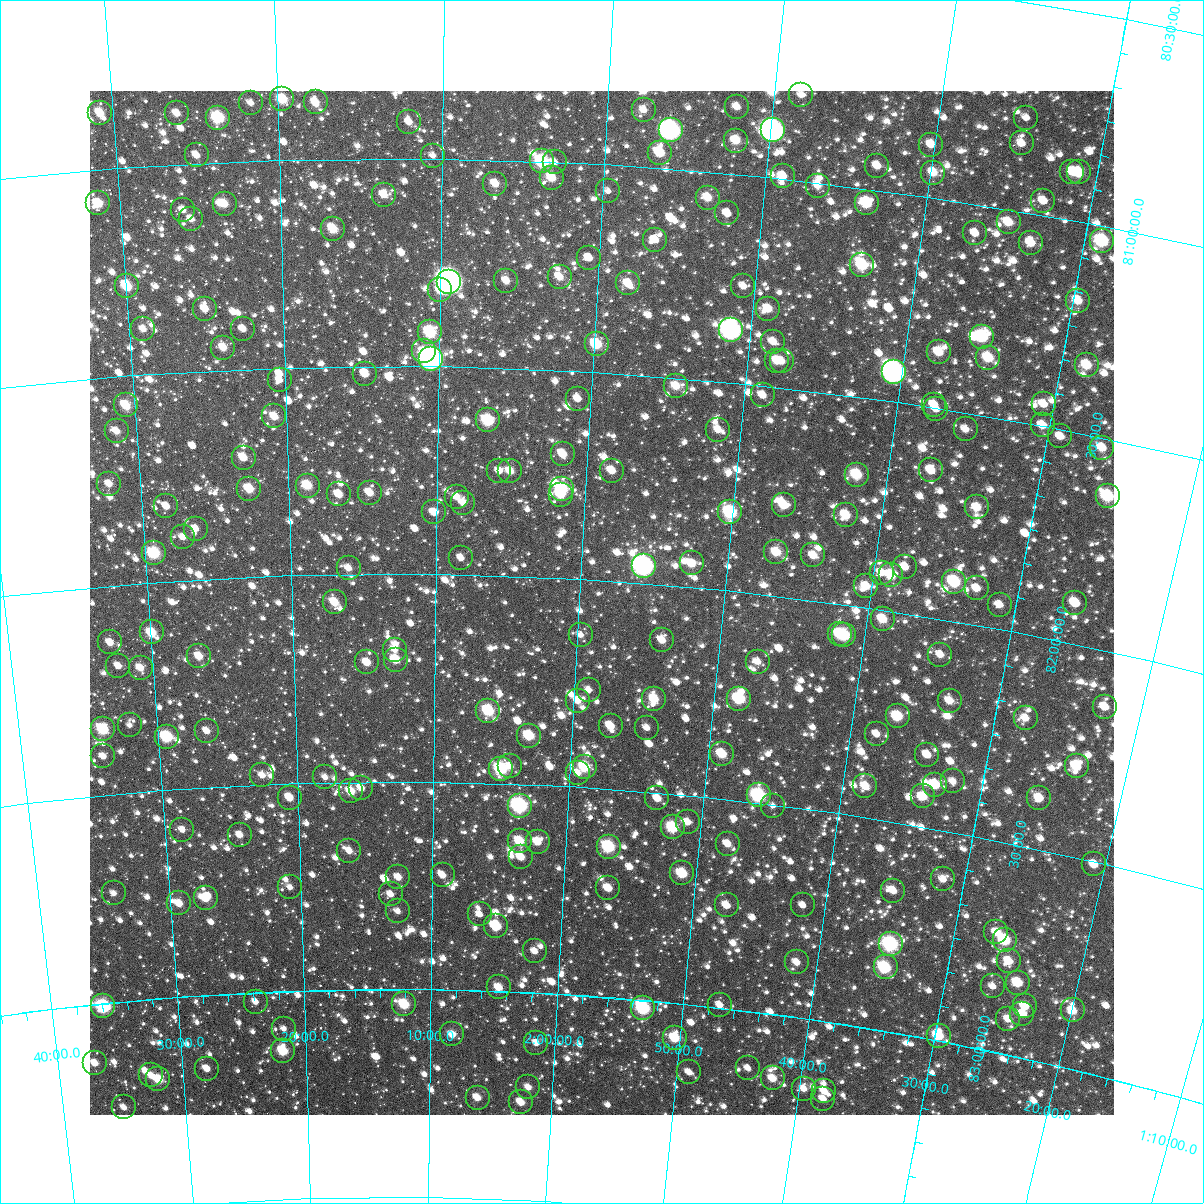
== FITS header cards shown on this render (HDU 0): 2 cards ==
NAXIS1  =                 1024
NAXIS2  =                 1024

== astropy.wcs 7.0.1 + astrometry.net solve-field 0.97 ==
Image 1024 x 1024 px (HDU 0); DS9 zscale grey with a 90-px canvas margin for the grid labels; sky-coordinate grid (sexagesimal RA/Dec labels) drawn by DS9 from the SOLVED WCS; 251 Tycho-2 reference stars matched to detected sources circled (green)
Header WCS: RA---TAN-SIP/DEC--TAN-SIP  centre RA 01:58:26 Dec +82:03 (29.61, +82.05 deg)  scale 8.67 arcsec/px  FOV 147.9' x 147.9'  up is +176 deg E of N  parity flipped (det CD > 0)
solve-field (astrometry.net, Tycho-2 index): VERIFIED the header's WCS against the Tycho-2 star catalogue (verified at 6 index scales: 12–251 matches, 0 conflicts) and refined it, rather than solving blind
Solved WCS: RA---TAN-SIP/DEC--TAN-SIP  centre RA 01:58:27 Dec +82:03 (29.61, +82.05 deg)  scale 8.66 arcsec/px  FOV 147.9' x 147.9'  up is +176 deg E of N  parity flipped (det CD > 0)
The solver's refit moves the header's centre by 0.93 arcsec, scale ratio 1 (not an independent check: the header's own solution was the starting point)
Tycho-2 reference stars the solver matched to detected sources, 251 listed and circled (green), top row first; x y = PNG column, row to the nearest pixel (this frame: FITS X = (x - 90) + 1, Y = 1024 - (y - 91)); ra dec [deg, ICRS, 3 dp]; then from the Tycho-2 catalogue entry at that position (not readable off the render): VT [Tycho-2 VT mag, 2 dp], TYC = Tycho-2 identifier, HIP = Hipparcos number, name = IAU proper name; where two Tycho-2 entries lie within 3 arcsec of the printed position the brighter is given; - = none
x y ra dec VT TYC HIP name
801 95 27.099 +80.795 11.60 4506-1105-1 - -
282 99 34.920 +80.854 10.06 4507-543-1 - -
316 102 34.419 +80.864 10.81 4507-652-1 - -
251 103 35.403 +80.861 11.41 4507-627-1 - -
737 107 28.042 +80.839 11.25 4506-1307-1 - -
644 110 29.442 +80.863 11.59 4506-1371-1 - -
100 113 37.694 +80.864 10.60 4507-683-1 - -
177 113 36.531 +80.877 10.95 4507-357-1 - -
218 118 35.906 +80.893 9.11 4507-436-1 - -
1026 118 23.699 +80.777 11.98 4506-1062-1 - -
409 122 33.001 +80.913 11.66 4507-387-1 - -
671 130 29.012 +80.908 7.24 4506-807-1 9014 -
773 130 27.471 +80.886 7.12 4506-1383-1 8519 -
736 141 28.012 +80.920 10.66 4506-1033-1 - -
1022 143 23.702 +80.839 11.54 4506-1182-1 - -
931 145 25.054 +80.875 11.76 4506-1465-1 - -
660 153 29.154 +80.964 10.06 4506-1137-1 - -
197 155 36.263 +80.981 11.35 4507-283-1 - -
433 156 32.632 +80.993 12.17 4507-342-1 - -
542 161 30.952 +81.000 9.00 4507-405-1 9633 -
555 162 30.760 +81.001 11.99 4507-392-1 - -
877 166 25.824 +80.943 11.15 4506-1090-1 - -
1072 172 22.874 +80.885 10.69 4506-902-1 - -
1079 172 22.775 +80.883 10.66 4506-1301-1 - -
933 173 24.962 +80.941 10.89 4506-1457-1 - -
783 176 27.242 +80.994 10.94 4506-767-1 - -
552 178 30.794 +81.039 10.45 4507-453-1 - -
495 184 31.662 +81.058 10.99 4507-328-1 - -
818 186 26.692 +81.008 11.97 4506-1277-1 - -
608 191 29.915 +81.064 12.29 4506-584-1 - -
384 195 33.390 +81.088 11.34 4507-332-1 - -
708 198 28.364 +81.062 10.65 4506-1467-1 - -
1043 201 23.228 +80.967 11.52 4506-1419-1 - -
98 203 37.826 +81.081 10.09 4507-702-1 - -
867 203 25.914 +81.035 9.68 4506-1115-1 - -
225 204 35.868 +81.100 10.73 4507-580-1 - -
183 210 36.515 +81.110 11.49 4507-325-1 - -
727 213 28.039 +81.096 11.14 4506-882-1 - -
191 219 36.398 +81.133 12.00 4507-610-1 - -
1009 222 23.700 +81.031 10.67 4506-1188-1 - -
333 229 34.184 +81.169 10.30 4507-500-1 - -
975 233 24.185 +81.070 11.34 4506-855-1 - -
655 240 29.131 +81.174 11.27 4506-813-1 - -
1102 241 22.230 +81.035 8.94 4506-649-1 - -
1031 243 23.308 +81.071 10.77 4506-830-1 - -
589 258 30.152 +81.227 11.80 4507-590-1 - -
862 265 25.858 +81.184 9.54 4506-983-1 - -
560 277 30.601 +81.276 11.28 4507-257-1 - -
506 281 31.444 +81.291 11.40 4507-108-1 - -
449 282 32.355 +81.296 6.05 4507-1528-1 10054 -
628 283 29.509 +81.283 11.07 4506-1443-1 - -
127 286 37.477 +81.284 9.76 4507-247-1 - -
743 286 27.686 +81.267 12.38 4506-822-1 - -
440 290 32.492 +81.317 10.72 4507-468-1 - -
1078 301 22.419 +81.188 10.58 4506-498-1 - -
205 309 36.259 +81.351 11.05 4507-413-1 - -
768 309 27.254 +81.315 10.75 4506-1335-1 - -
143 329 37.263 +81.390 11.43 4507-583-1 - -
243 329 35.660 +81.403 11.43 4507-306-1 - -
731 330 27.810 +81.375 7.42 4506-947-1 8624 -
430 332 32.647 +81.418 9.24 4507-784-1 - -
982 337 23.817 +81.313 9.16 4506-420-1 7388 -
773 342 27.121 +81.393 11.12 4506-1328-1 - -
597 344 29.955 +81.433 9.73 4506-1122-1 - -
223 348 35.992 +81.446 11.26 4507-280-1 - -
424 351 32.744 +81.464 10.80 4507-851-1 - -
939 352 24.460 +81.366 10.54 4506-1011-1 - -
988 358 23.665 +81.360 10.00 4506-463-1 - -
431 359 32.625 +81.482 6.99 4507-1043-1 10144 -
777 361 27.027 +81.437 11.08 4506-1077-1 - -
782 361 26.951 +81.437 11.56 4506-1291-1 - -
1087 365 22.093 +81.336 10.19 4506-32-1 - -
894 372 25.132 +81.430 7.13 4506-888-1 7813 -
365 374 33.703 +81.519 10.88 4507-950-1 - -
280 380 35.098 +81.529 12.07 4507-923-1 10908 -
676 386 28.622 +81.521 10.73 4506-885-1 - -
763 395 27.195 +81.523 11.31 4506-867-1 - -
578 399 30.208 +81.567 11.46 4507-819-1 - -
1044 404 22.656 +81.447 11.27 4506-201-1 - -
126 405 37.638 +81.570 10.15 4507-386-1 - -
934 405 24.412 +81.493 11.60 4506-984-1 - -
936 409 24.365 +81.503 11.56 4506-40-1 - -
274 416 35.203 +81.617 10.77 4507-1013-1 - -
488 420 31.675 +81.628 9.34 4507-998-1 - -
1043 425 22.611 +81.498 11.19 4506-200-1 - -
966 429 23.834 +81.539 11.51 4506-16-1 - -
718 430 27.871 +81.617 11.14 4506-973-1 - -
117 431 37.820 +81.631 11.16 4507-905-1 - -
1060 436 22.297 +81.516 11.84 4506-133-1 - -
1102 448 21.590 +81.524 10.71 4506-36-1 - -
563 454 30.411 +81.701 10.60 4507-805-1 - -
244 458 35.742 +81.713 11.14 4507-801-1 - -
931 470 24.294 +81.650 10.68 4506-419-1 - -
499 471 31.464 +81.749 11.65 4507-822-1 - -
510 471 31.279 +81.748 11.31 4507-767-1 - -
612 471 29.581 +81.735 10.89 4506-955-1 - -
857 475 25.502 +81.686 9.77 4506-1411-1 - -
109 484 38.012 +81.756 11.26 4507-1335-1 - -
308 486 34.680 +81.786 10.16 4507-957-1 10778 -
249 489 35.664 +81.788 10.19 4507-1044-1 - -
562 489 30.399 +81.786 9.37 4507-823-1 - -
370 493 33.636 +81.804 10.70 4507-1006-1 - -
339 494 34.160 +81.807 10.81 4507-911-1 - -
561 495 30.413 +81.800 10.80 4507-897-1 - -
1108 496 21.335 +81.635 9.32 4506-128-1 - -
457 497 32.168 +81.813 11.52 4507-847-1 - -
463 503 32.060 +81.827 11.50 4507-862-1 - -
784 505 26.650 +81.781 10.52 4506-1025-1 - -
166 506 37.080 +81.819 11.77 4507-1308-1 - -
977 507 23.438 +81.721 10.82 4506-227-1 - -
434 512 32.549 +81.852 11.22 4507-874-1 - -
730 512 27.536 +81.811 8.94 4506-896-1 - -
846 515 25.593 +81.786 10.35 4506-1425-1 - -
196 529 36.610 +81.877 11.27 4507-1504-1 - -
183 537 36.837 +81.896 11.39 4507-1399-1 - -
776 552 26.685 +81.895 10.48 4506-763-1 - -
154 553 37.344 +81.929 9.16 4507-1457-1 - -
813 555 26.052 +81.893 11.01 4506-1400-1 - -
461 558 32.073 +81.960 12.16 4507-1411-1 - -
692 563 28.106 +81.943 10.52 4506-1668-1 - -
644 566 28.927 +81.959 7.07 4506-1714-1 8979 -
905 567 24.477 +81.890 11.18 4506-459-1 - -
349 568 34.012 +81.985 11.57 4507-1400-1 - -
882 573 24.856 +81.911 12.08 4506-547-1 - -
891 575 24.694 +81.915 10.20 4506-494-1 - -
954 582 23.605 +81.906 9.28 4506-554-1 - -
866 586 25.082 +81.949 10.97 4506-329-1 - -
977 588 23.210 +81.912 11.18 4506-385-1 - -
335 602 34.259 +82.067 10.69 4507-1304-1 - -
1075 603 21.505 +81.903 10.85 4506-235-1 - -
1000 605 22.771 +81.942 11.62 4506-368-1 - -
883 619 24.720 +82.022 10.41 4506-333-1 - -
152 632 37.484 +82.120 9.90 4507-1171-1 - -
840 634 25.424 +82.071 10.01 4506-352-1 - -
581 635 29.942 +82.134 11.81 4506-1550-1 - -
844 635 25.342 +82.073 9.43 4506-425-1 - -
662 640 28.505 +82.133 11.59 4506-1595-1 - -
110 642 38.222 +82.136 11.39 4507-1485-1 - -
395 650 33.209 +82.184 12.93 4507-1326-1 - -
940 655 23.635 +82.085 11.28 4506-159-1 - -
199 656 36.677 +82.185 10.69 4507-1503-1 - -
396 660 33.193 +82.207 10.39 4507-1067-1 - -
367 662 33.702 +82.213 11.02 4507-1340-1 - -
758 662 26.792 +82.162 11.76 4506-1568-1 - -
118 666 38.115 +82.194 11.54 4507-1376-1 - -
141 668 37.724 +82.203 11.24 4507-1248-1 - -
589 690 29.741 +82.265 11.78 4506-1609-1 - -
654 699 28.560 +82.276 10.25 4506-1584-1 - -
739 699 27.045 +82.256 9.15 4506-1546-1 - -
578 701 29.930 +82.292 11.26 4506-1588-1 - -
950 701 23.336 +82.190 11.32 4506-88-1 - -
1105 707 20.628 +82.133 11.18 4506-465-1 - -
488 711 31.525 +82.326 9.62 4507-1312-1 - -
898 716 24.204 +82.248 9.81 4506-220-1 - -
1026 718 21.959 +82.198 11.66 4506-250-1 - -
130 725 38.003 +82.338 12.18 4507-1328-1 - -
611 726 29.309 +82.348 11.06 4506-1681-1 - -
647 728 28.652 +82.346 11.92 4506-1690-1 - -
103 729 38.494 +82.343 9.33 4507-1421-1 - -
207 731 36.617 +82.365 11.12 4507-1209-1 - -
877 734 24.527 +82.298 11.52 4506-362-1 - -
529 736 30.764 +82.383 9.81 4507-1446-1 - -
167 737 37.349 +82.374 9.17 4507-1233-1 - -
722 754 27.250 +82.392 10.19 4506-1599-1 - -
927 755 23.565 +82.328 11.48 4506-544-1 - -
103 756 38.528 +82.408 11.21 4507-1188-1 - -
510 766 31.092 +82.458 11.24 4507-1060-1 - -
1077 766 20.893 +82.287 10.64 4506-330-1 - -
585 767 29.727 +82.451 9.56 4506-1480-1 - -
501 769 31.266 +82.465 9.04 4507-1047-1 - -
578 773 29.852 +82.466 11.32 4506-1525-1 - -
262 775 35.646 +82.479 11.53 4507-1102-1 - -
325 777 34.492 +82.488 12.01 4507-1196-1 - -
953 781 23.027 +82.380 11.42 4506-472-1 - -
935 785 23.337 +82.395 10.24 4506-471-1 - -
865 786 24.585 +82.425 10.73 4506-73-1 7633 -
361 788 33.826 +82.516 12.04 4616-2530-1 - -
351 791 34.024 +82.523 10.28 4616-1438-1 - -
759 795 26.500 +82.482 8.71 4506-61-1 - -
923 796 23.515 +82.427 11.28 4506-558-1 - -
290 798 35.156 +82.535 10.88 4616-1470-1 - -
657 798 28.352 +82.514 11.26 4615-3716-1 - -
1039 798 21.432 +82.380 10.90 4506-379-1 - -
520 806 30.893 +82.552 8.14 4616-838-1 9615 -
773 806 26.217 +82.503 12.17 4615-588-1 - -
688 822 27.753 +82.564 11.35 4615-1894-1 - -
673 827 28.023 +82.580 9.65 4615-3769-1 - -
182 830 37.181 +82.599 11.56 4616-2486-1 - -
240 835 36.112 +82.619 11.21 4616-1164-1 - -
520 841 30.860 +82.637 10.06 4616-672-1 - -
538 842 30.526 +82.637 10.89 4616-754-1 - -
728 844 26.971 +82.606 11.14 4615-481-1 - -
609 847 29.187 +82.638 9.22 4615-3770-1 - -
349 851 34.065 +82.666 11.46 4616-2082-1 - -
521 857 30.823 +82.675 11.05 4616-1340-1 - -
1094 864 20.194 +82.508 11.28 4615-501-1 - -
682 873 27.764 +82.688 9.86 4615-1814-1 - -
443 875 32.297 +82.725 11.53 4616-876-1 - -
398 877 33.140 +82.730 11.26 4616-1184-1 - -
943 879 22.886 +82.616 11.42 4615-419-1 - -
290 887 35.202 +82.750 12.06 4616-1536-1 - -
608 888 29.144 +82.738 11.02 4615-3468-1 - -
893 891 23.770 +82.664 11.09 4615-306-1 - -
114 893 38.566 +82.738 11.99 4616-1110-1 - -
391 894 33.285 +82.772 11.59 4616-1084-1 - -
206 898 36.824 +82.767 10.61 4616-1892-1 - -
179 903 37.335 +82.776 10.93 4616-2510-1 - -
727 905 26.863 +82.754 10.90 4615-950-1 - -
803 905 25.423 +82.731 12.11 4615-1027-1 - -
398 911 33.148 +82.812 12.30 4616-1906-1 - -
480 914 31.570 +82.816 12.10 4616-1242-1 - -
496 926 31.250 +82.843 10.11 4616-742-1 9717 -
996 932 21.714 +82.717 11.23 4615-1161-1 - -
1005 940 21.522 +82.732 9.43 4615-584-1 - -
891 944 23.655 +82.792 8.29 4615-1151-1 - -
535 951 30.480 +82.900 11.65 4616-1600-1 - -
1009 961 21.367 +82.779 10.72 4615-1247-1 - -
797 962 25.391 +82.869 11.19 4615-2273-1 - -
886 967 23.672 +82.849 9.14 4615-1614-1 7346 -
1018 983 21.114 +82.825 10.16 4615-2410-1 - -
993 986 21.574 +82.846 11.96 4615-1480-1 - -
499 987 31.157 +82.991 10.72 4616-1038-1 - -
256 1002 35.961 +83.022 11.94 4616-1926-1 - -
404 1004 33.018 +83.036 9.79 4616-1402-1 - -
720 1005 26.780 +82.993 11.96 4615-1811-1 - -
103 1006 38.972 +83.007 8.53 4616-590-1 - -
1025 1006 20.883 +82.877 10.91 4615-1484-1 - -
643 1008 28.279 +83.020 8.71 4615-1625-1 - -
1073 1010 19.960 +82.861 11.49 4615-1922-1 - -
1022 1014 20.911 +82.897 11.49 4615-855-1 - -
1008 1019 21.152 +82.916 11.36 4615-3061-1 - -
284 1029 35.423 +83.090 12.34 4616-3184-1 - -
452 1034 32.054 +83.108 11.14 4616-3149-1 - -
939 1036 22.425 +82.988 9.95 4615-3181-1 - -
675 1038 27.596 +83.084 10.00 4615-1697-1 - -
536 1043 30.360 +83.120 11.64 4616-3115-1 - -
283 1051 35.460 +83.144 9.74 4616-3009-1 - -
95 1063 39.254 +83.141 11.19 4616-3095-1 - -
748 1068 26.081 +83.136 12.40 4615-2121-1 - -
207 1069 37.011 +83.177 11.34 4616-3112-1 - -
689 1072 27.243 +83.163 12.26 4615-1871-1 - -
151 1075 38.147 +83.183 11.95 4616-2922-1 - -
773 1078 25.551 +83.153 10.88 4615-1572-1 - -
158 1079 38.009 +83.194 10.07 4616-2808-1 - -
528 1087 30.476 +83.228 11.47 4616-54-1 - -
804 1089 24.902 +83.168 11.35 4615-3024-1 - -
824 1091 24.488 +83.166 11.54 4615-1441-1 - -
478 1098 31.507 +83.258 11.10 4616-2778-1 - -
823 1099 24.484 +83.185 11.62 4615-1510-1 - -
521 1102 30.613 +83.265 11.16 4616-56-1 - -
124 1107 38.759 +83.253 11.67 4616-2656-1 - -